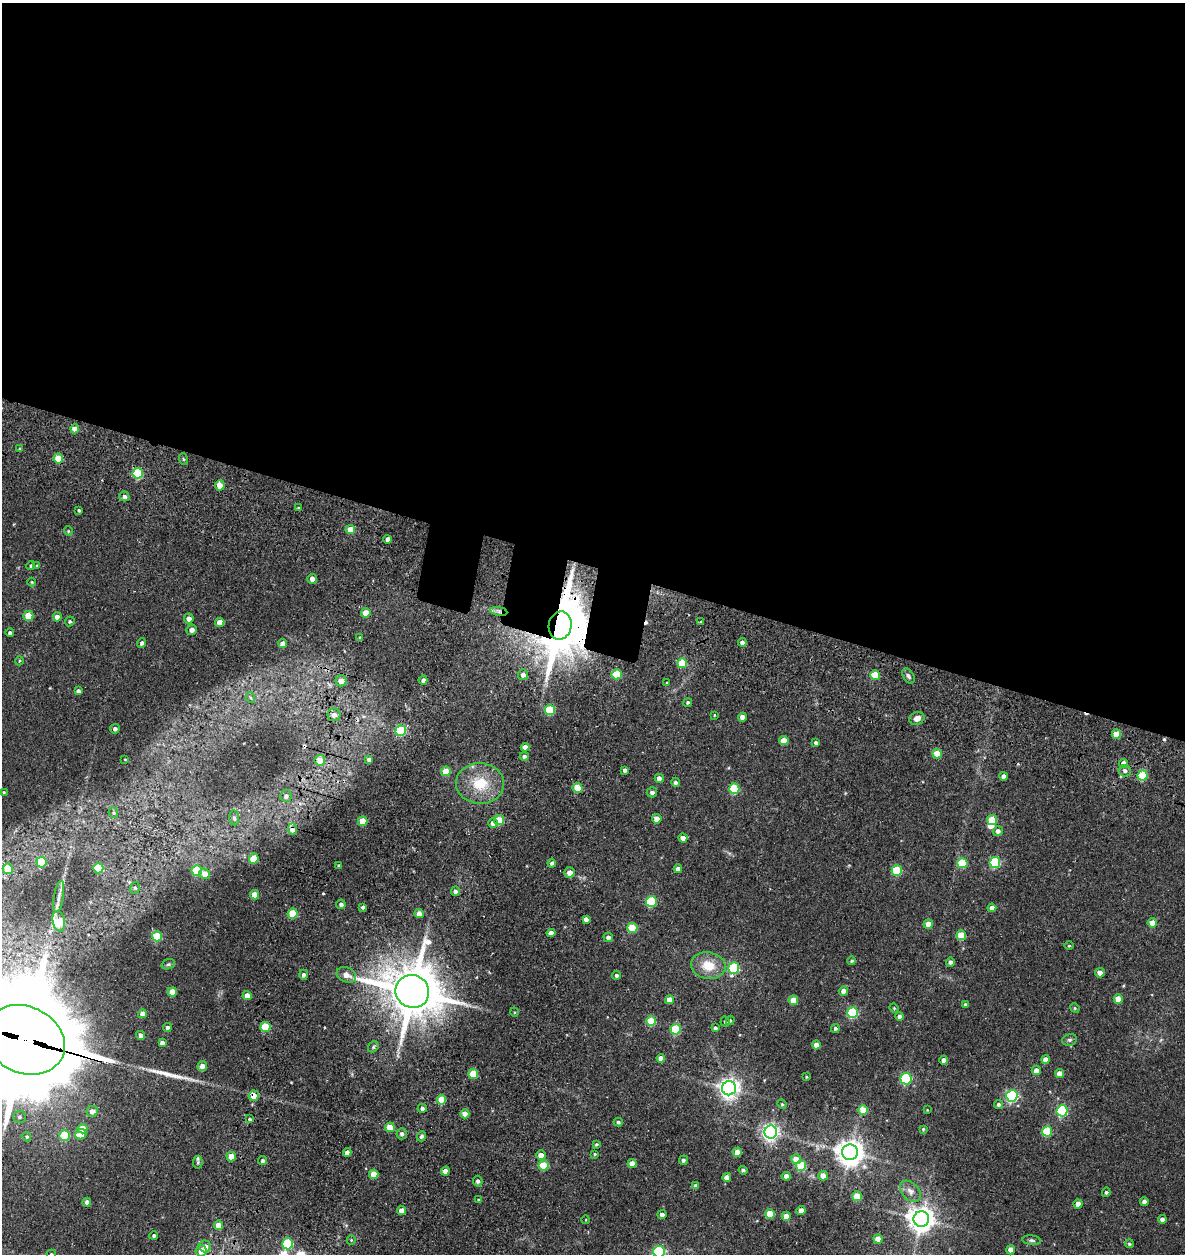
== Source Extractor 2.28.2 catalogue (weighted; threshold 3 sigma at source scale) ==
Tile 3 of 4 x 4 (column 3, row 1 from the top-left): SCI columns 2583-3765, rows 3888-5139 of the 5387 x 5349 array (HDU 1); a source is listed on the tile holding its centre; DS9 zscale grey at full resolution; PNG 1187 x 1256 px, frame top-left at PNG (2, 3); each listed source drawn as its Kron ellipse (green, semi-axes under 4 px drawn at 4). Shown black and unused: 46% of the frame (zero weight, under 3 of 5 exposures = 11% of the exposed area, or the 3 px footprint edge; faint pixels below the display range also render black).
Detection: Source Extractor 2.28.2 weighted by HDU 2 'WHT'; one run over the whole footprint, this tile lists its part. Background 0.122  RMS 0.0079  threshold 0.0357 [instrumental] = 3 sigma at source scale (4.5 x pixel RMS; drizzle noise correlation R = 1.50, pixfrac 1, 0.05/0.05 arcsec/px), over >= 5 px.
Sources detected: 245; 1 inside a brighter object's white glare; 5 cosmic-ray / hot-pixel residue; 1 long thin detection or spike segment (spike, bleed or trail) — neither listed nor drawn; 2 inside a brighter listed object's ellipse — not listed separately; the other 236 listed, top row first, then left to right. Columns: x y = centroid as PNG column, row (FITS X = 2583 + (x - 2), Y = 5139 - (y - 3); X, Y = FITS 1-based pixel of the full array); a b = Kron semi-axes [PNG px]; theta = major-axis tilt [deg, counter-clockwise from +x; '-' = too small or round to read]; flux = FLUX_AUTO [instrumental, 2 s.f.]
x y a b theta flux
75 429 4 4 - 8.2
20 449 4 3 - 0.89
58 459 5 5 - 20
183 459 6 3 -71 0.93
138 473 5 5 - 44
220 485 5 5 - 9.9
124 496 5 5 - 2.4
298 508 4 3 - 1.1
79 510 3 3 - 1.2
350 530 5 4 - 11
68 531 5 4 - 0.88
388 539 4 4 - 3.9
31 566 4 4 - 1
37 566 4 4 - 0.92
312 579 5 5 - 3.9
32 582 4 4 - 0.76
499 611 9 4 -8 2.5
366 613 5 4 - 16
28 616 5 5 - 19
57 617 4 4 - 6
189 618 5 4 - 4.5
70 621 5 4 - 1.2
220 622 4 4 - 10
701 622 3 3 - 1
560 626 14 11 77 5900
192 630 5 5 - 3.5
10 633 4 4 - 1.8
360 638 4 3 - 1.1
742 642 4 4 - 2.5
142 643 5 4 - 2.3
283 644 4 4 - 6
19 661 5 3 - 0.74
682 663 5 5 - 23
617 674 5 5 - 25
523 675 5 5 - 3.6
875 675 5 5 - 21
908 676 8 5 -58 2
423 680 4 4 - 2.8
341 681 5 5 - 8.2
667 683 3 3 - 0.78
78 691 4 4 - 2.5
251 698 5 3 - 0.76
688 702 5 4 - 1.2
550 710 5 5 - 38
334 715 6 6 - 4.1
714 715 3 2 - 0.51
742 717 4 4 - 6.7
917 718 8 6 24 5.1
115 729 5 5 - 2.3
401 731 5 5 - 53
1116 734 5 4 - 12
784 741 5 4 - 12
816 743 4 4 - 2.1
525 747 4 4 - 5.4
937 754 5 4 - 13
524 756 4 4 - 2.6
125 759 3 2 - 0.51
369 759 4 3 - 1.7
320 760 5 5 - 9.4
1123 763 4 4 - 7.4
625 770 4 3 - 1.9
446 771 5 5 - 15
1125 771 6 5 - 2.7
1004 776 4 4 - 3.5
1143 776 5 5 - 33
659 778 4 4 - 4.3
675 782 4 4 - 2.1
480 783 24 20 -4 26
577 788 5 5 - 15
734 789 5 5 - 40
4 792 3 3 - 0.7
652 792 5 5 - 2.3
286 796 6 5 - 2.6
113 813 5 4 - 1
234 818 7 5 -83 1.9
657 819 4 4 - 7.6
499 820 5 5 - 24
992 820 5 5 - 23
363 821 5 5 - 17
493 823 5 5 - 4.1
292 829 6 4 -86 5.1
998 831 5 5 - 3.1
683 838 4 4 - 6.1
254 859 5 5 - 19
41 862 5 5 - 31
995 862 5 5 - 59
552 863 4 3 - 1.4
962 863 5 5 - 32
338 865 3 3 - 0.69
98 868 5 5 - 42
8 869 5 5 - 26
678 869 4 4 - 3.3
197 870 5 5 - 35
897 870 5 5 - 36
569 872 5 5 - 5.1
205 874 5 5 - 9.2
135 888 6 4 70 1.1
455 891 5 4 - 3
254 895 4 4 - 12
59 897 16 5 81 3.9
651 901 5 5 - 53
341 904 4 4 - 2.1
363 907 4 3 - 1.8
992 908 4 4 - 4.8
293 914 5 5 - 26
419 914 4 4 - 5.4
586 919 4 4 - 3.1
59 921 10 6 -78 31
1152 923 5 4 - 8.8
928 924 4 4 - 8.6
632 928 5 5 - 26
551 933 4 4 - 4.1
961 935 5 5 - 21
157 936 5 5 - 32
608 937 5 4 - 2.7
1069 946 5 3 - 0.82
852 961 4 4 - 1.2
950 962 4 4 - 2.3
168 964 7 5 20 1.3
708 966 17 13 -8 17
734 968 6 5 - 60
1100 973 5 4 - 4.5
303 975 5 4 - 2.4
346 975 10 7 -22 5.8
617 975 4 4 - 1.8
412 991 17 16 - 4100
844 991 4 4 - 6.1
172 992 5 4 - 12
247 996 4 4 - 6.8
1118 999 5 4 - 12
669 1000 4 4 - 8.4
793 1000 5 4 - 12
965 1005 4 3 - 1.6
894 1008 5 4 - 0.83
1075 1008 5 4 - 0.87
514 1012 4 3 - 0.69
853 1013 5 5 - 58
142 1014 4 4 - 6.9
900 1016 4 4 - 2.5
730 1020 5 4 - 0.94
651 1021 5 5 - 27
725 1022 5 4 - 1
167 1027 4 4 - 1.5
265 1027 5 5 - 27
715 1028 4 4 - 1.6
835 1028 4 4 - 1.5
676 1029 5 5 - 47
140 1035 4 4 - 3.5
25 1040 41 33 -25 26000
1069 1040 7 5 14 1.8
162 1042 4 4 - 3
816 1045 4 4 - 8
373 1047 6 4 48 1.3
661 1058 4 4 - 6.1
1046 1059 4 4 - 6.4
944 1060 4 4 - 4.2
202 1066 5 5 - 5.1
1036 1070 4 4 - 4.7
1059 1073 4 4 - 5.7
473 1074 5 5 - 24
806 1077 3 3 - 0.69
906 1079 5 5 - 61
729 1088 7 7 - 450
254 1096 5 5 - 8.2
1012 1096 6 5 - 100
441 1100 5 4 - 16
782 1104 5 4 - 0.86
998 1104 4 4 - 1.6
422 1108 4 4 - 2
863 1110 5 5 - 18
927 1110 3 3 - 0.62
92 1111 6 5 - 4.7
1062 1111 5 5 - 74
465 1114 4 4 - 7.9
19 1117 6 6 - 1.7
250 1119 4 3 - 1.8
618 1122 5 3 - 1.3
390 1127 5 5 - 16
82 1128 5 5 - 10
923 1129 4 4 - 0.89
1047 1131 5 5 - 34
771 1132 6 6 - 280
81 1134 5 5 - 5.8
402 1134 5 5 - 2.5
65 1136 5 5 - 34
421 1136 5 4 - 2.1
27 1137 5 4 - 1.2
596 1144 3 3 - 0.91
347 1152 4 4 - 4.8
737 1152 5 4 - 9.9
850 1152 8 8 - 910
595 1154 3 3 - 0.82
541 1155 5 4 - 5.5
231 1157 5 4 - 15
796 1159 5 4 - 9.3
683 1160 5 4 - 1.8
263 1161 5 4 - 1.9
198 1162 6 4 82 1.2
632 1164 4 4 - 6.7
544 1166 5 5 - 24
801 1166 5 5 - 35
743 1170 4 4 - 1.6
445 1171 4 4 - 5
374 1174 4 4 - 12
786 1176 4 4 - 2.8
823 1176 4 4 - 9
727 1177 4 4 - 4.5
478 1181 5 4 - 2
696 1186 4 4 - 2.4
910 1191 12 8 -45 4.2
1106 1192 5 4 - 1.2
857 1196 5 5 - 15
478 1200 4 3 - 0.77
87 1202 4 4 - 3.7
1144 1202 4 4 - 3.1
1078 1204 4 4 - 6.6
402 1210 4 4 - 6.9
801 1210 4 4 - 6.5
662 1214 4 4 - 2.5
770 1214 5 5 - 18
786 1216 4 4 - 7.4
921 1219 8 8 - 790
1162 1219 4 4 - 3.3
586 1220 4 3 - 0.54
218 1225 4 4 - 10
154 1235 4 4 - 1.5
878 1239 4 4 - 8.7
351 1240 5 4 - 0.84
1032 1240 9 4 -5 1.6
288 1244 5 5 - 49
1129 1244 4 4 - 1.1
205 1246 6 6 - 5.8
1011 1250 4 4 - 6.6
201 1251 6 5 - 7.1
659 1252 6 5 - 86
51 1254 5 4 - 1.2
Overlapping masked pixels (flux is a lower limit): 7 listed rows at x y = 75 429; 138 473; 499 611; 560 626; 292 829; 25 1040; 254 1096
Isophote crosses this tile's border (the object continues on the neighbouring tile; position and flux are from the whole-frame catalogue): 3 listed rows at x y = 25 1040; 659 1252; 51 1254